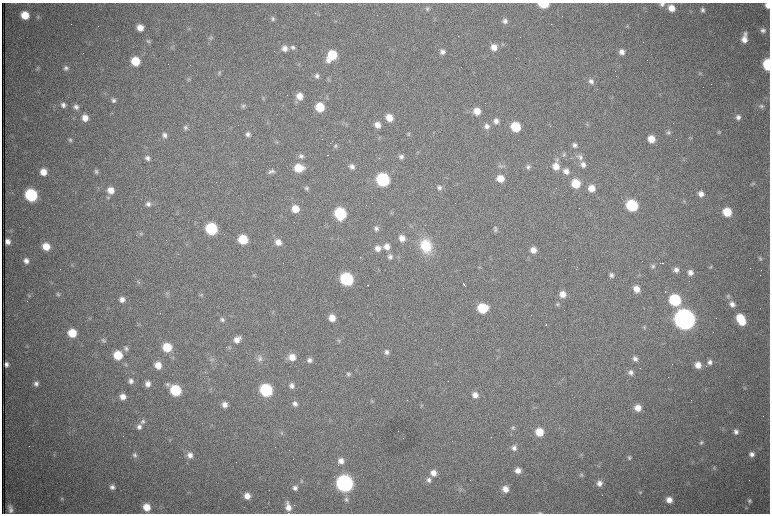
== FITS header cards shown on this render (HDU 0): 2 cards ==
NAXIS1  =                 1536 /fastest changing axis
NAXIS2  =                 1023 /next to fastest changing axis

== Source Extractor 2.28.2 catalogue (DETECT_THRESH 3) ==
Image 1536 x 1023 px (HDU 0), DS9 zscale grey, zoomed out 1/2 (1 PNG px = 2 x 2 image px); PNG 772 x 516 px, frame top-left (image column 1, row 1022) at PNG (2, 3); no overlay
Background 985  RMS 15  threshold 45.5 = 3 sigma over >= 5 px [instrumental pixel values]
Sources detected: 299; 74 cannot appear on this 1/2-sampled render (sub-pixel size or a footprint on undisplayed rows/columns) and are not listed; the other 225 listed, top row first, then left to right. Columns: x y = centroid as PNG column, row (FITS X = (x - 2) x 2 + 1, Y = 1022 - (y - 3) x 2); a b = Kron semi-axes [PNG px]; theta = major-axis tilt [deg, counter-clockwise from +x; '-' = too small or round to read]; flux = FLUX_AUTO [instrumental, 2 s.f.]
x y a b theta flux
543 4 7 4 -2 1.2e+05
662 4 7 6 - 1.2e+04
767 5 5 5 - 2.2e+04
427 8 7 6 - 8.4e+03
671 8 7 7 - 3.6e+04
702 10 7 6 - 1.1e+04
315 13 2 2 - 1.0e+03
25 15 7 6 - 6.6e+04
38 17 5 4 - 4.5e+03
273 19 6 5 - 7.6e+03
505 21 6 6 - 1.2e+04
627 26 5 3 - 3.4e+03
140 28 6 5 - 3.1e+04
189 29 5 3 - 3.9e+03
763 30 7 6 - 1.2e+04
211 37 7 6 - 7.6e+03
744 38 11 6 81 3.1e+04
149 41 6 5 - 5.4e+03
503 44 5 4 - 3.7e+03
172 47 3 2 - 2.1e+03
293 47 7 6 - 1.0e+04
494 47 7 6 - 2.9e+04
285 49 7 7 - 1.9e+04
442 52 6 6 - 1.3e+04
622 52 7 6 - 1.7e+04
332 55 9 7 54 1.3e+05
135 61 7 6 - 8.9e+04
190 65 2 1 - 9.9e+04
768 65 7 5 -83 2.2e+05
66 68 7 6 - 1.0e+04
38 69 7 4 -78 5.4e+03
219 73 6 5 - 5.4e+03
700 73 5 5 - 4.9e+03
317 76 6 6 - 1.0e+04
188 79 5 4 - 4.9e+03
328 79 5 4 - 3.7e+03
591 81 7 7 - 1.4e+04
299 96 7 7 - 3.3e+04
113 100 6 6 - 9.8e+03
296 102 6 5 - 5.3e+03
63 105 7 6 - 1.3e+04
243 106 6 5 - 7.0e+03
761 106 7 6 - 8.2e+03
76 107 7 6 - 1.2e+04
320 107 7 6 - 9.3e+04
477 111 7 6 - 4.2e+04
738 117 6 6 - 1.3e+04
85 118 6 6 - 3.0e+04
389 118 7 6 - 4.3e+04
496 121 7 6 - 1.7e+04
587 124 6 3 -41 3.3e+03
377 125 7 6 - 2.4e+04
487 126 7 6 - 1.6e+04
516 127 7 6 - 1.3e+05
186 128 7 5 78 8.2e+03
669 132 6 5 - 6.7e+03
719 132 5 3 - 3.3e+03
248 134 6 5 - 1.0e+04
409 134 5 4 - 3.9e+03
164 135 6 6 - 1.1e+04
379 138 5 4 - 3.8e+03
691 138 3 2 - 2.0e+03
651 139 7 6 - 4.3e+04
70 140 6 5 - 6.6e+03
330 143 2 1 - 1.0e+03
575 145 6 6 - 1.0e+04
336 146 6 5 - 4.9e+03
564 154 6 5 - 6.5e+03
327 155 2 1 - 2.6e+03
301 156 6 6 - 9.1e+03
401 157 6 5 - 1.0e+04
580 157 8 7 - 1.3e+04
147 158 6 6 - 1.2e+04
557 160 6 6 - 6.3e+03
583 165 8 7 - 1.6e+04
503 166 10 4 -9 7.2e+03
556 166 8 7 - 3.4e+04
352 167 7 6 - 1.4e+04
528 167 6 5 - 8.7e+03
299 168 8 7 - 7.2e+04
96 171 6 5 - 6.9e+03
272 171 7 6 - 7.7e+03
566 171 8 7 - 2.0e+04
43 172 6 6 - 3.6e+04
270 172 7 5 -83 6.2e+03
500 178 7 6 - 4.2e+04
383 180 7 7 - 4.8e+05
576 183 7 6 - 8.4e+04
753 184 6 4 8 4.7e+03
306 188 6 5 - 6.4e+03
439 188 7 6 - 1.1e+04
591 188 7 6 - 3.6e+04
111 190 7 7 - 3.5e+04
701 194 7 7 - 2.2e+04
31 195 7 7 - 3.7e+05
108 197 5 5 - 5.3e+03
684 201 5 4 - 4.3e+03
148 204 7 7 - 1.5e+04
632 205 7 7 - 2.6e+05
295 209 7 6 - 4.8e+04
727 212 7 7 - 8.6e+04
391 213 5 3 - 3.4e+03
340 214 8 7 - 2.8e+05
376 228 6 6 - 9.3e+03
496 228 7 5 -63 8.0e+03
211 229 7 7 - 2.9e+05
141 234 6 4 9 5.6e+03
402 238 7 6 - 2.5e+04
243 239 7 6 - 1.1e+05
8 241 5 5 - 1.7e+04
278 242 7 6 - 2.4e+04
46 246 7 6 - 5.1e+04
426 246 15 12 -73 1.2e+05
387 247 8 7 - 2.5e+04
378 248 7 7 - 2.0e+04
533 250 6 6 - 2.3e+04
390 257 7 7 - 1.2e+04
760 258 6 5 - 6.8e+03
26 261 6 6 - 1.7e+04
663 263 2 1 - 2.0e+03
72 266 5 3 - 4.0e+03
653 266 6 5 - 7.4e+03
577 267 2 1 - 2.5e+03
711 267 5 4 - 3.7e+03
676 270 6 5 - 1.3e+04
690 273 6 6 - 1.6e+04
254 275 5 3 - 3.6e+03
611 275 6 6 - 1.0e+04
346 279 7 7 - 4.4e+05
138 282 7 4 -66 5.7e+03
464 284 4 1 - 5.8e+03
367 285 2 1 - 3.5e+03
636 289 7 6 - 2.9e+04
665 292 2 1 - 2.1e+03
167 293 7 5 -86 6.3e+03
58 294 5 5 - 5.5e+03
562 294 7 7 - 2.7e+04
29 295 5 4 - 4.2e+03
201 295 6 4 30 4.8e+03
728 296 7 5 85 7.2e+03
122 300 6 6 - 1.8e+04
675 300 7 7 - 2.8e+05
557 304 6 5 - 5.6e+03
732 304 7 7 - 1.8e+04
482 308 8 7 - 1.2e+05
90 318 4 3 - 3.1e+03
332 318 7 6 - 3.8e+04
740 318 8 7 - 8.6e+04
685 319 8 8 - 4.7e+06
222 320 6 5 - 7.7e+03
742 322 6 5 - 5.0e+04
138 324 6 3 51 3.5e+03
546 325 2 1 - 4.8e+03
644 328 5 4 - 4.3e+03
72 333 7 6 - 8.4e+04
103 340 6 5 - 6.3e+03
237 340 9 7 35 2.3e+04
339 340 6 5 - 5.1e+03
167 347 7 6 - 9.4e+04
126 348 6 6 - 9.0e+03
230 348 6 4 47 4.2e+03
386 352 6 5 - 1.1e+04
118 355 7 7 - 9.5e+04
292 357 7 7 - 3.9e+04
259 359 9 8 - 1.6e+04
635 359 6 6 - 1.2e+04
212 360 7 5 25 7.9e+03
309 360 6 6 - 1.2e+04
710 362 6 6 - 1.2e+04
6 364 5 4 - 1.2e+04
125 365 6 4 -37 4.5e+03
158 365 7 6 - 3.8e+04
698 365 6 6 - 3.0e+04
631 372 7 7 - 1.3e+04
348 374 6 6 - 7.9e+03
131 381 7 6 - 1.3e+04
36 383 6 6 - 1.2e+04
148 384 6 6 - 1.8e+04
168 385 7 6 - 9.0e+03
292 386 6 6 - 1.4e+04
176 390 7 7 - 2.0e+05
266 390 7 7 - 3.6e+05
475 395 7 6 - 2.3e+04
123 397 7 6 - 2.6e+04
372 401 5 3 - 3.4e+03
295 403 7 6 - 1.3e+04
225 405 6 6 - 1.9e+04
421 405 5 3 - 3.5e+03
638 408 7 6 - 3.1e+04
143 422 7 6 - 9.9e+03
139 427 7 7 - 1.5e+04
513 428 5 5 - 5.4e+03
282 432 6 3 -65 4.1e+03
539 432 7 6 - 6.8e+04
736 432 6 6 - 1.4e+04
701 443 6 5 - 6.2e+03
514 448 7 6 - 1.5e+04
752 454 6 6 - 1.5e+04
135 455 7 6 - 9.0e+03
190 455 8 7 - 2.1e+04
581 455 4 3 - 3.6e+03
629 457 6 5 - 6.3e+03
341 461 7 7 - 2.1e+04
714 468 5 3 - 3.6e+03
518 470 6 6 - 2.3e+04
433 473 8 7 - 2.6e+04
581 475 5 5 - 5.8e+03
429 480 7 7 - 1.4e+04
301 481 6 4 -82 4.2e+03
345 483 8 7 - 1.5e+06
599 483 7 6 - 1.8e+04
112 487 6 5 - 1.2e+04
295 488 6 6 - 1.1e+04
460 489 6 3 63 5.6e+03
505 489 6 6 - 2.8e+04
640 492 5 4 - 3.6e+03
247 496 7 6 - 2.9e+04
62 499 5 4 - 4.8e+03
346 499 8 6 -60 1.1e+04
669 500 6 6 - 2.7e+04
749 501 6 6 - 8.0e+03
147 507 7 6 - 4.7e+04
288 507 10 6 -78 2.6e+04
10 509 7 4 -76 1.4e+04
540 513 6 3 -4 3.8e+03
At the frame edge (FLAGS 8, measured only in part): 5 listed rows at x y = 543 4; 662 4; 767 5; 768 65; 540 513
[74 sub-pixel or undisplayed-footprint detections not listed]